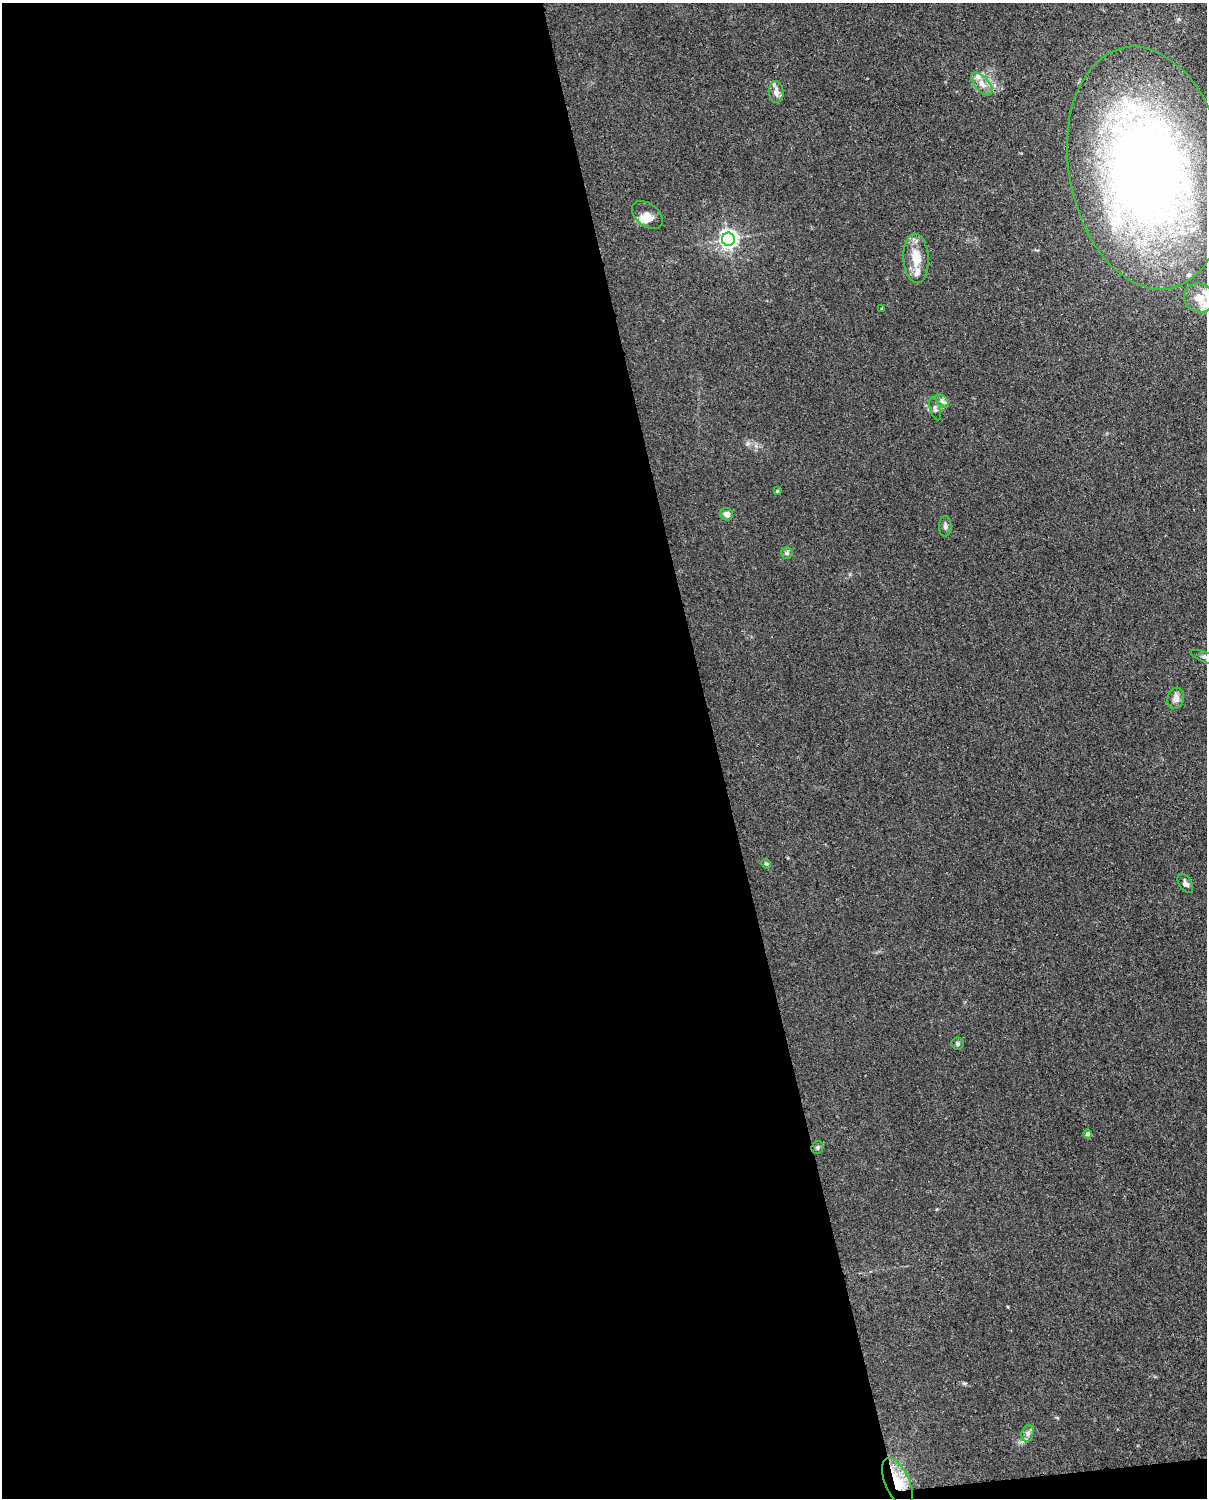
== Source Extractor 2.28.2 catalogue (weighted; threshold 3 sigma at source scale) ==
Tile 9 of 4 x 3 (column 1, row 3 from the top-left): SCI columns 92-1296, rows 266-1761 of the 5001 x 4906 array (HDU 1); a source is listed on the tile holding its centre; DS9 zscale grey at full resolution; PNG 1209 x 1500 px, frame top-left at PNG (2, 3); each listed source drawn as its Kron ellipse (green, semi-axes under 4 px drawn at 4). Shown black and unused: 60% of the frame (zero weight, under 3 of 4 exposures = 7% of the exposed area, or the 3 px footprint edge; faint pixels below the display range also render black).
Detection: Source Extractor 2.28.2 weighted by HDU 2 'WHT'; one run over the whole footprint, this tile lists its part. Background 0.0268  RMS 0.0028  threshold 0.0128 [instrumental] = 3 sigma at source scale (4.5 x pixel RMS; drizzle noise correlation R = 1.50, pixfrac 1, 0.05/0.05 arcsec/px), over >= 5 px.
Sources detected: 27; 4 inside a brighter listed object's ellipse — not listed separately; the other 23 listed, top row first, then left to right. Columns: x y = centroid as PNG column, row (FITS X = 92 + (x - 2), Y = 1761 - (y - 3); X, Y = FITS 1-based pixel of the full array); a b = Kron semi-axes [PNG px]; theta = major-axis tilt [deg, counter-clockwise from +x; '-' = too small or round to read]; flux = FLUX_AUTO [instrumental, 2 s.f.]
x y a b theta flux
982 84 14 7 -49 2
776 92 11 7 -86 1.7
1147 168 122 78 -79 280
647 215 17 11 -39 2.5
728 239 6 6 - 130
916 258 24 12 -87 5.4
1199 298 16 14 -29 4.6
882 309 3 2 - 0.33
942 401 8 5 -45 0.73
935 409 11 5 -74 0.7
777 491 4 4 - 0.3
727 514 6 6 - 1.5
945 526 10 6 89 0.85
787 553 6 5 - 0.58
1205 657 15 5 -21 1
1176 698 11 8 74 1.8
766 864 5 4 - 0.37
1185 883 11 6 -57 0.98
958 1044 6 6 - 0.57
1087 1134 5 4 - 0.88
817 1147 7 6 - 0.5
1028 1433 8 6 73 0.97
897 1482 26 12 -66 8.1
Overlapping masked pixels (flux is a lower limit): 1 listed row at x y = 897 1482
Isophote crosses this tile's border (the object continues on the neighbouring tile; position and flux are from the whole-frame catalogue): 1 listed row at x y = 1205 657